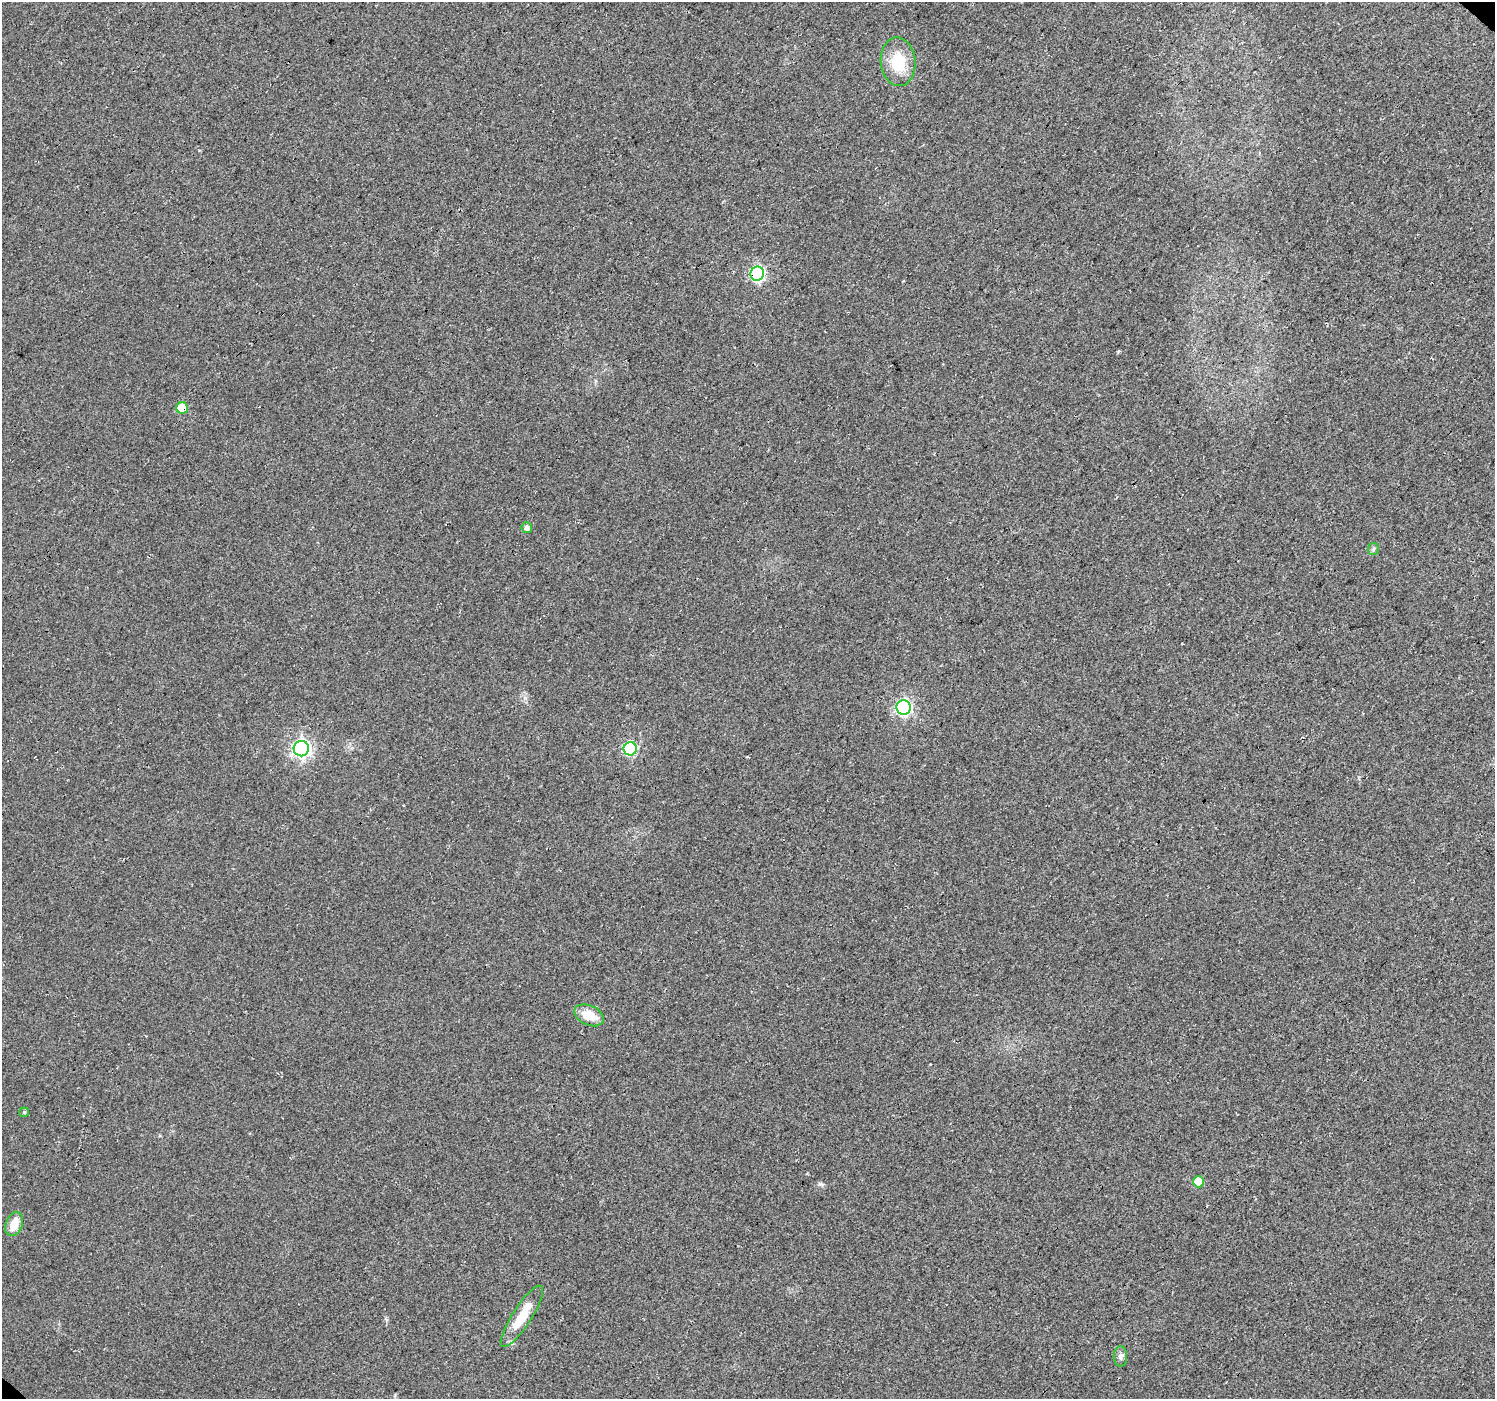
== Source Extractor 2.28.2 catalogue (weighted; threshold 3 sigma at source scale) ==
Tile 10 of 4 x 4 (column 2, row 3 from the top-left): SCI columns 1534-3026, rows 1605-3001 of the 6058 x 6067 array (HDU 1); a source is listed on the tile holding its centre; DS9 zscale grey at full resolution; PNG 1497 x 1401 px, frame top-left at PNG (2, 2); each listed source drawn as its Kron ellipse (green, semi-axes under 4 px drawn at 4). Shown black and unused: <1% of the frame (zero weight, under 3 of 4 exposures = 5% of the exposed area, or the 3 px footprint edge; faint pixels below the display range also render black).
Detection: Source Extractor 2.28.2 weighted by HDU 2 'WHT'; one run over the whole footprint, this tile lists its part. Background 0.0252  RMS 0.0069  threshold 0.0311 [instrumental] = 3 sigma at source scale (4.5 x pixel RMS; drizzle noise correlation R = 1.50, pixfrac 1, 0.0396/0.0396 arcsec/px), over >= 5 px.
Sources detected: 14; all 14 listed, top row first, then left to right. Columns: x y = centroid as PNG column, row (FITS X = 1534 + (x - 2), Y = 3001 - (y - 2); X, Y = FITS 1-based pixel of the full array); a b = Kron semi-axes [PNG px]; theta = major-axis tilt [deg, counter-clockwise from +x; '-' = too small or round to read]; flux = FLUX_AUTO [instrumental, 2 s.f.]
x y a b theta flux
898 62 24 17 -85 24
757 274 7 7 - 120
182 408 6 5 - 16
527 528 5 5 - 3.2
1373 549 6 5 - 1.2
904 708 7 7 - 150
301 749 7 7 - 250
630 749 7 6 - 81
589 1015 15 10 -23 12
24 1112 5 4 - 0.98
1199 1182 5 5 - 14
14 1224 12 8 67 9.8
522 1316 36 9 57 18
1120 1356 10 7 90 2.6
Overlapping masked pixels (flux is a lower limit): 2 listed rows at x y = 757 274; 182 408
Unlisted compact peaks at least as high as the median listed source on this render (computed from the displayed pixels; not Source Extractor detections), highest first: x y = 820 1184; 525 698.